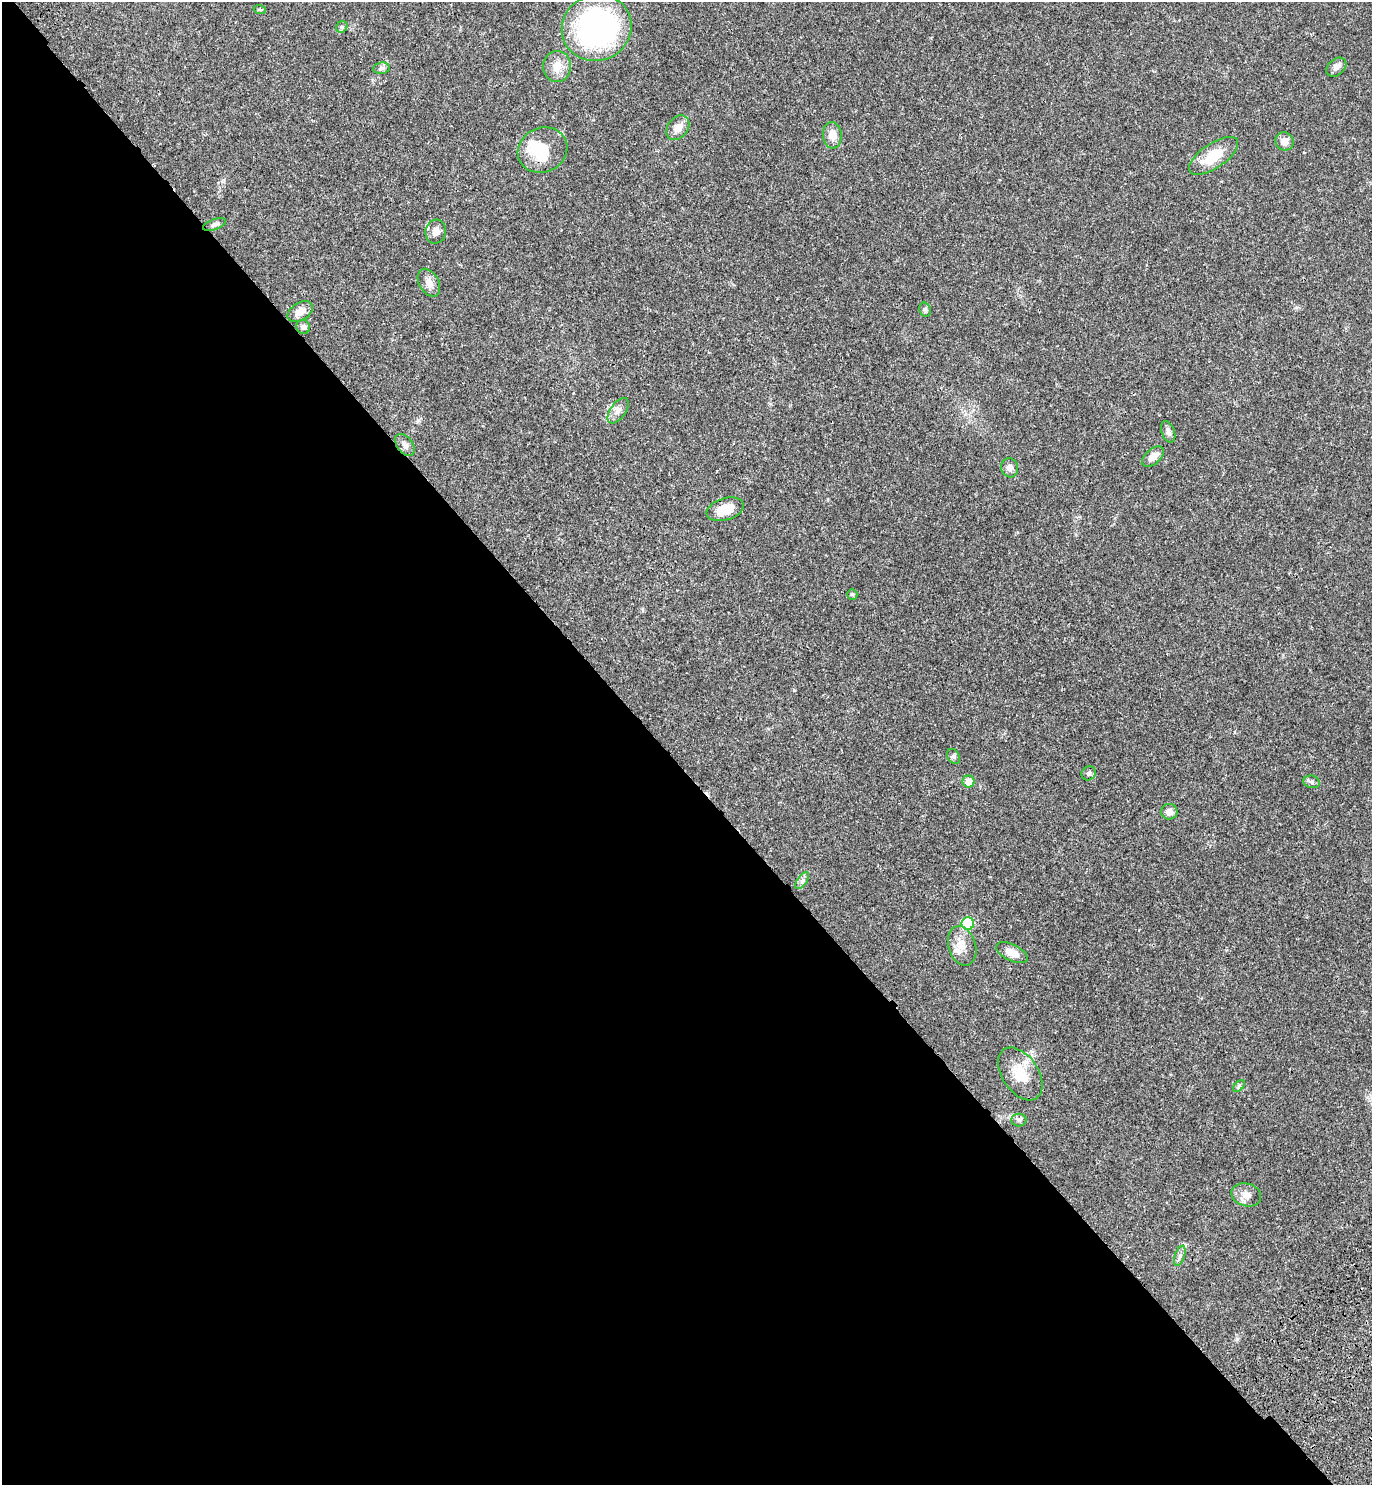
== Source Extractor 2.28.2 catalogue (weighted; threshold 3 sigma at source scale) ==
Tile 9 of 4 x 4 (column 1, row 3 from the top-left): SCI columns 389-1758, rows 1575-3057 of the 6117 x 6117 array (HDU 1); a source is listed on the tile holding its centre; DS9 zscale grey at full resolution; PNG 1374 x 1487 px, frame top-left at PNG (2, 2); each listed source drawn as its Kron ellipse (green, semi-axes under 4 px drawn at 4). Shown black and unused: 48% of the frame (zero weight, under 3 of 4 exposures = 6% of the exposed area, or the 3 px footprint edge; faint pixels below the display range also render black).
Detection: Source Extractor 2.28.2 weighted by HDU 2 'WHT'; one run over the whole footprint, this tile lists its part. Background 0.0271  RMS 0.0024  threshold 0.011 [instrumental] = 3 sigma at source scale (4.5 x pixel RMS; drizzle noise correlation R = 1.50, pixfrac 1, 0.05/0.05 arcsec/px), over >= 5 px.
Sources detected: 40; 1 inside a brighter object's white glare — neither listed nor drawn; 1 inside a brighter listed object's ellipse — not listed separately; the other 38 listed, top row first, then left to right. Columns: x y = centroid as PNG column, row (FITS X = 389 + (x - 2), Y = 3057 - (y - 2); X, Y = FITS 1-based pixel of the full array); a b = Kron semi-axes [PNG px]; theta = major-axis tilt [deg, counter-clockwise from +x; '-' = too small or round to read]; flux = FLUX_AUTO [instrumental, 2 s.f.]
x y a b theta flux
260 10 6 4 -20 0.26
342 27 6 5 - 0.43
597 28 35 33 26 51
557 66 15 14 - 3
1336 67 11 8 41 1.1
381 68 8 5 7 0.64
678 128 13 10 52 2
832 135 13 9 -85 2.2
1284 141 9 9 - 1.9
543 150 25 22 25 8.9
1214 156 28 12 34 6.3
214 224 12 5 19 0.77
436 232 12 10 75 1.5
429 283 15 9 -60 1.7
925 310 7 5 -69 0.51
300 312 14 8 32 2
303 327 7 6 - 0.74
618 411 14 7 55 1.4
1168 432 11 6 -71 0.87
405 445 12 8 -53 1.3
1153 457 13 7 41 2.1
1010 468 9 8 - 1.2
725 509 19 11 18 4.7
852 594 5 5 - 0.38
954 756 8 6 -55 0.53
1089 773 7 6 - 0.54
969 781 6 6 - 2.4
1312 782 8 6 -16 0.62
1169 812 8 8 - 1.2
802 881 10 5 54 0.7
968 924 6 6 - 11
962 946 20 13 -73 3
1012 953 17 8 -26 2.7
1020 1074 29 18 -56 6
1239 1086 7 4 46 0.41
1019 1120 8 6 0 0.6
1246 1195 15 11 -15 2
1180 1256 10 5 72 0.71
Unlisted compact peaks at least as high as the median listed source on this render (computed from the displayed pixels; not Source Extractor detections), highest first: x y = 418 420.